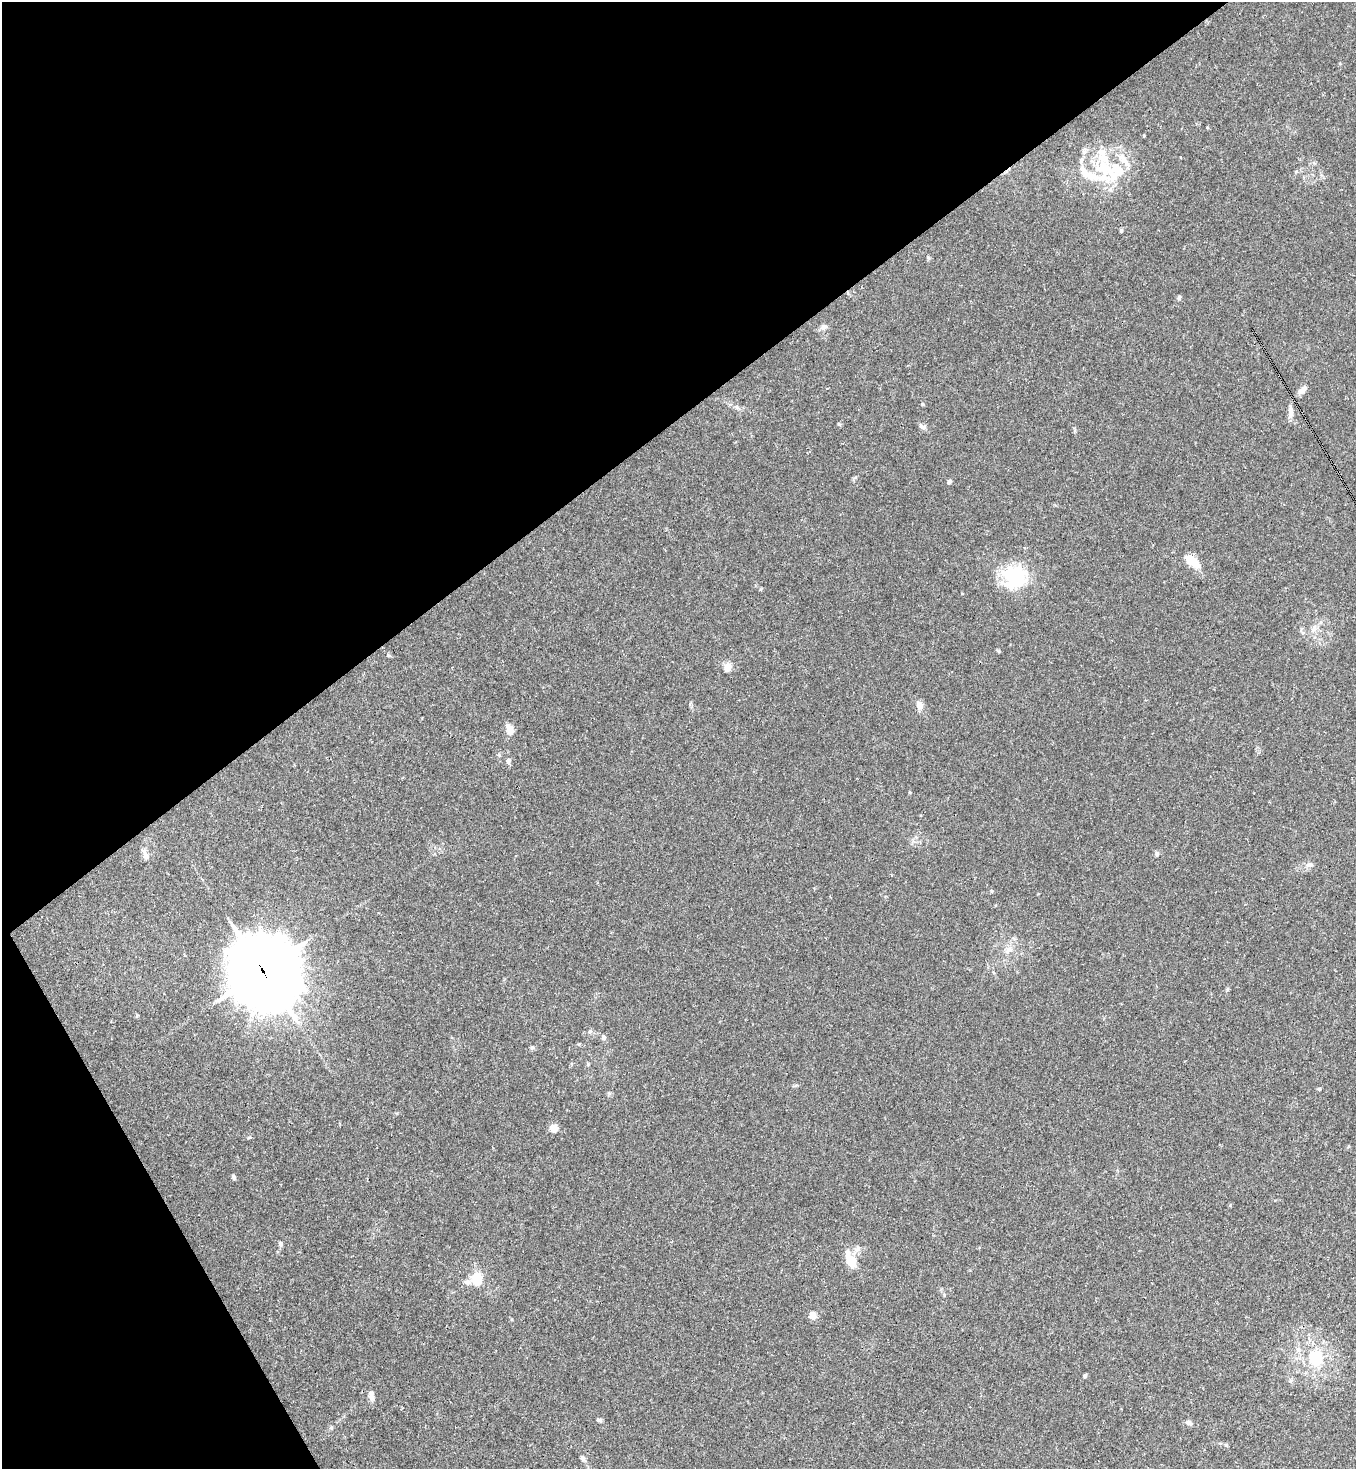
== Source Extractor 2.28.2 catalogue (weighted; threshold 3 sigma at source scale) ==
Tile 5 of 4 x 4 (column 1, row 2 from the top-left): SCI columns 295-1648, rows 2937-4403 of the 5867 x 5873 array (HDU 1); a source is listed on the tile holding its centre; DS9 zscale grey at full resolution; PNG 1358 x 1471 px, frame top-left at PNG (2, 2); no overlay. Shown black and unused: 33% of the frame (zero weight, under 3 of 4 exposures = <1% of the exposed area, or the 3 px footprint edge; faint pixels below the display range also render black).
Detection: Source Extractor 2.28.2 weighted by HDU 2 'WHT'; one run over the whole footprint, this tile lists its part. Background 0.029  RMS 0.003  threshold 0.0133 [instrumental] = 3 sigma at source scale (4.5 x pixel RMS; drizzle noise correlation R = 1.50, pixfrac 1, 0.05/0.05 arcsec/px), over >= 5 px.
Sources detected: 60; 2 inside a brighter object's white glare — not listed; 11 inside a brighter listed object's ellipse — not listed separately; the other 47 listed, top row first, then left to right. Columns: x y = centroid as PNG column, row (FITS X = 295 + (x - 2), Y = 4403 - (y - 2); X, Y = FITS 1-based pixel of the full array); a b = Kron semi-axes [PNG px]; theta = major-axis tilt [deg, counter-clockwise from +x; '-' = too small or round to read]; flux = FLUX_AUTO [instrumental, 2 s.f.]
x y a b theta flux
1144 136 3 3 - 0.28
1105 169 36 22 -32 15
1121 231 5 4 - 0.38
1179 298 6 4 83 0.61
824 327 10 7 18 0.99
1303 390 11 6 45 1.8
922 404 5 3 - 0.3
737 407 9 3 -45 0.57
1290 410 12 6 -88 1.4
839 424 6 4 -47 0.36
922 427 10 6 -26 0.87
949 482 6 4 44 0.69
1192 561 23 10 -38 4.3
1014 578 32 27 18 15
1314 628 12 6 75 1.4
388 655 5 4 - 0.34
728 667 9 8 - 2.3
919 705 12 9 -63 1.7
509 729 11 7 -74 2.8
508 761 8 6 -89 0.88
144 852 12 6 -78 1.2
1157 854 6 6 - 0.66
1310 864 8 6 39 0.94
992 891 4 4 - 0.38
1009 950 12 7 45 1.8
263 971 28 25 -67 1700
1227 989 6 5 - 0.38
590 1031 6 5 - 0.58
603 1037 7 6 - 0.79
579 1044 6 3 72 0.26
532 1048 6 4 0 0.46
588 1064 6 3 73 0.34
1319 1089 5 4 - 0.34
554 1128 6 6 - 4
233 1177 6 4 -74 0.62
280 1244 7 5 -70 0.62
848 1253 10 7 -83 1.7
850 1260 7 6 - 10
477 1278 14 11 -88 6
813 1315 6 6 - 2.8
1315 1358 24 19 -86 12
1085 1376 6 4 60 0.38
371 1395 14 6 -84 1.7
600 1420 6 5 - 0.6
1188 1423 9 5 -22 0.91
331 1428 6 5 - 0.44
583 1458 6 5 - 1.1
Overlapping masked pixels (flux is a lower limit): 1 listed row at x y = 263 971
Unlisted compact peaks at least as high as the median listed source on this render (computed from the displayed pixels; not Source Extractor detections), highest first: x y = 1226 1445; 999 651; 928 257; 249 1137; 609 1093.